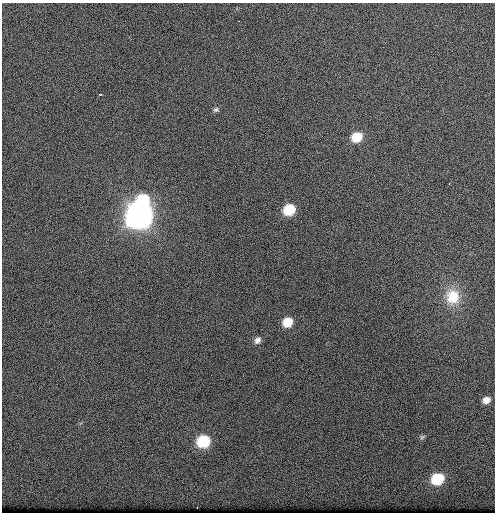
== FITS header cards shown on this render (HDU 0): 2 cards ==
NAXIS1  =                  493  /
NAXIS2  =                  510  /

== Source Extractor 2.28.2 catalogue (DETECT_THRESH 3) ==
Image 493 x 510 px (HDU 0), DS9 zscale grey, 1 PNG px = 1 image px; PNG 497 x 514 px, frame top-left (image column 1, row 510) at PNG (2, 3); no overlay
Background 40.4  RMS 2.1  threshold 6.42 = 3 sigma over >= 5 px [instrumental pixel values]
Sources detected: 16; all 16 listed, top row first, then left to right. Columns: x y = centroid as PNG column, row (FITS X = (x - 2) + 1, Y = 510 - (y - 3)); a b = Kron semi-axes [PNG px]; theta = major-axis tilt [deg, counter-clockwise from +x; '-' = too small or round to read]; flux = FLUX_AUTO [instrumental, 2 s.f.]
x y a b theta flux
239 21 3 2 - 210
100 94 4 3 - 380
216 110 8 5 23 340
357 137 9 8 - 3700
449 184 3 2 - 180
143 200 11 9 10 6700
289 210 9 8 - 5600
139 215 12 11 - 140000
453 297 21 18 -87 4100
287 322 9 8 - 3000
257 340 9 7 50 710
486 400 8 6 21 940
422 437 8 5 31 280
203 441 10 9 - 8200
437 479 10 8 28 6900
197 507 2 2 - 110